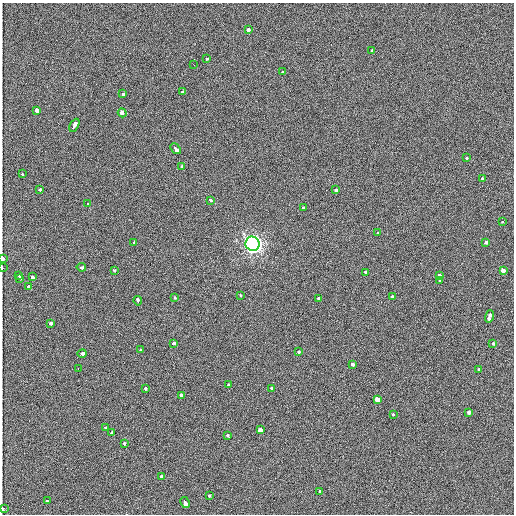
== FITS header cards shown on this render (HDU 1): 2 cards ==
NAXIS1  =                  512 / length of first data axis
NAXIS2  =                  512 / length of second data axis

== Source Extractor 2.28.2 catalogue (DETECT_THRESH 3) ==
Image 512 x 512 px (HDU 1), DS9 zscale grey, 1 PNG px = 1 image px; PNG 516 x 516 px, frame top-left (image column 1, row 512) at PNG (2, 3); each listed source drawn as its Kron ellipse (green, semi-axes under 4 px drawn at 4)
Background 2550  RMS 2.1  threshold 6.16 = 3 sigma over >= 5 px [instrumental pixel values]
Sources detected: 70; all 70 listed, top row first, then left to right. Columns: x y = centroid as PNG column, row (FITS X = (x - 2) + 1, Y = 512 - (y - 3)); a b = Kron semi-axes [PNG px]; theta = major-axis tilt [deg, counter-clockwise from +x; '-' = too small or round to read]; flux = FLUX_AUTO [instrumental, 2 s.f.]
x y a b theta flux
248 30 3 3 - 1500
372 51 3 3 - 1200
206 59 3 3 - 770
194 65 3 2 - 150
283 72 3 3 - 1300
182 92 3 3 - 570
123 94 3 3 - 2100
37 110 3 3 - 3000
122 113 4 3 - 3200
74 125 7 3 61 3900
175 149 6 3 -50 4100
467 158 3 3 - 850
182 166 3 3 - 810
22 174 3 2 - 720
482 179 3 3 - 1300
39 189 3 3 - 840
336 190 3 3 - 1200
210 200 3 3 - 1100
88 204 3 3 - 660
303 207 3 3 - 1100
502 222 3 2 - 530
378 233 3 3 - 770
134 242 3 2 - 670
485 243 3 3 - 1300
252 244 7 7 - 40000
2 259 3 2 - 1700
81 267 5 3 - 4100
2 268 4 2 - 140
114 270 3 3 - 720
503 270 3 3 - 14000
365 272 4 3 - 2100
439 275 3 3 - 2100
19 276 4 4 - 1600
32 277 3 3 - 2000
19 279 3 2 - 4200
440 280 3 2 - 860
28 286 2 2 - 1100
241 295 3 3 - 690
392 297 3 3 - 780
174 298 3 3 - 900
319 298 3 3 - 2900
138 301 5 3 - 1200
489 316 6 3 71 5100
50 324 4 3 - 1800
173 343 4 3 - 1200
493 344 3 3 - 2200
141 350 3 3 - 1800
298 352 3 3 - 1200
82 354 5 3 - 3400
353 364 3 3 - 1800
78 369 3 2 - 1100
479 370 3 3 - 3100
229 385 3 3 - 680
145 388 3 3 - 1100
271 388 3 3 - 700
181 395 3 3 - 1800
377 399 3 3 - 9000
469 412 3 3 - 1400
393 414 3 2 - 470
106 428 3 3 - 950
260 430 3 3 - 9400
112 433 3 3 - 1400
228 435 3 3 - 1300
124 443 3 3 - 740
162 477 3 3 - 1900
319 492 3 3 - 970
209 496 3 3 - 940
47 501 3 2 - 720
185 503 6 3 -61 3800
3 508 4 3 - 1400
At the frame edge (FLAGS 8, measured only in part): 3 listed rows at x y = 2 259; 2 268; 3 508